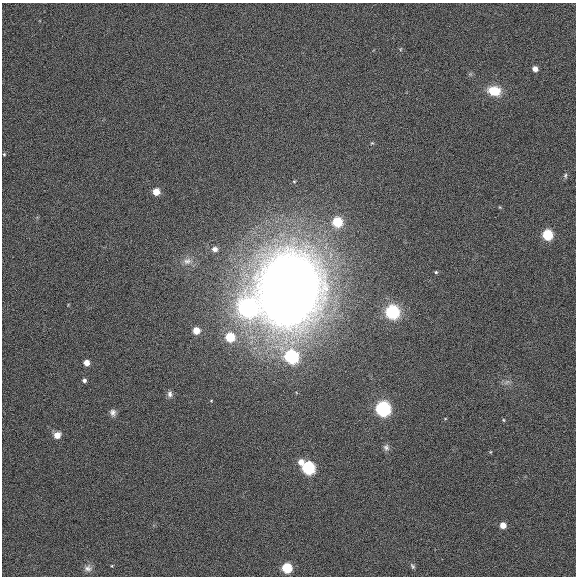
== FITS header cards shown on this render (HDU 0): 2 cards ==
NAXIS1  =                  574
NAXIS2  =                  574

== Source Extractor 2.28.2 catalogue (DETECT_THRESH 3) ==
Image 574 x 574 px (HDU 0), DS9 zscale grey, 1 PNG px = 1 image px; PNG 578 x 578 px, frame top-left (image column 1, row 574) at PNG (2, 3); no overlay
Background 0.00174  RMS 0.031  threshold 0.0935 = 3 sigma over >= 5 px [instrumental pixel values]
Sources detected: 37; all 37 listed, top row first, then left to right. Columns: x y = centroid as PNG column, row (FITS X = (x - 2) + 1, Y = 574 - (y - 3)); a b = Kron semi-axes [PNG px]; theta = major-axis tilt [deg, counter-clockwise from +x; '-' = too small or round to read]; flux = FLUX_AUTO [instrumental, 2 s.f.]
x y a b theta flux
400 49 6 4 87 2.6
535 69 5 4 - 17
494 91 15 11 -11 49
372 143 5 4 - 2.4
4 154 4 3 - 2
565 175 7 5 88 4.4
294 181 4 4 - 2
156 192 5 5 - 39
500 207 4 4 - 2
337 222 6 6 - 140
548 235 6 6 - 170
215 249 8 7 - 8.7
187 261 12 9 19 15
436 272 4 3 - 2.5
288 289 64 56 76 3000
248 308 7 7 - 1400
392 312 13 12 - 99
196 330 5 5 - 39
230 337 6 6 - 100
292 356 7 6 - 440
86 363 5 5 - 25
84 380 4 4 - 6
507 382 9 6 36 7.2
170 394 9 7 -83 7.7
383 408 6 6 - 710
113 412 9 8 - 9.3
503 420 5 4 - 2.5
57 435 6 5 - 27
386 447 9 8 - 7
490 452 4 4 - 2.1
301 462 6 5 - 19
309 468 6 6 - 390
503 525 5 5 - 26
112 566 4 4 - 1.8
412 566 8 5 -60 4.3
88 568 11 10 - 11
287 568 6 5 - 150